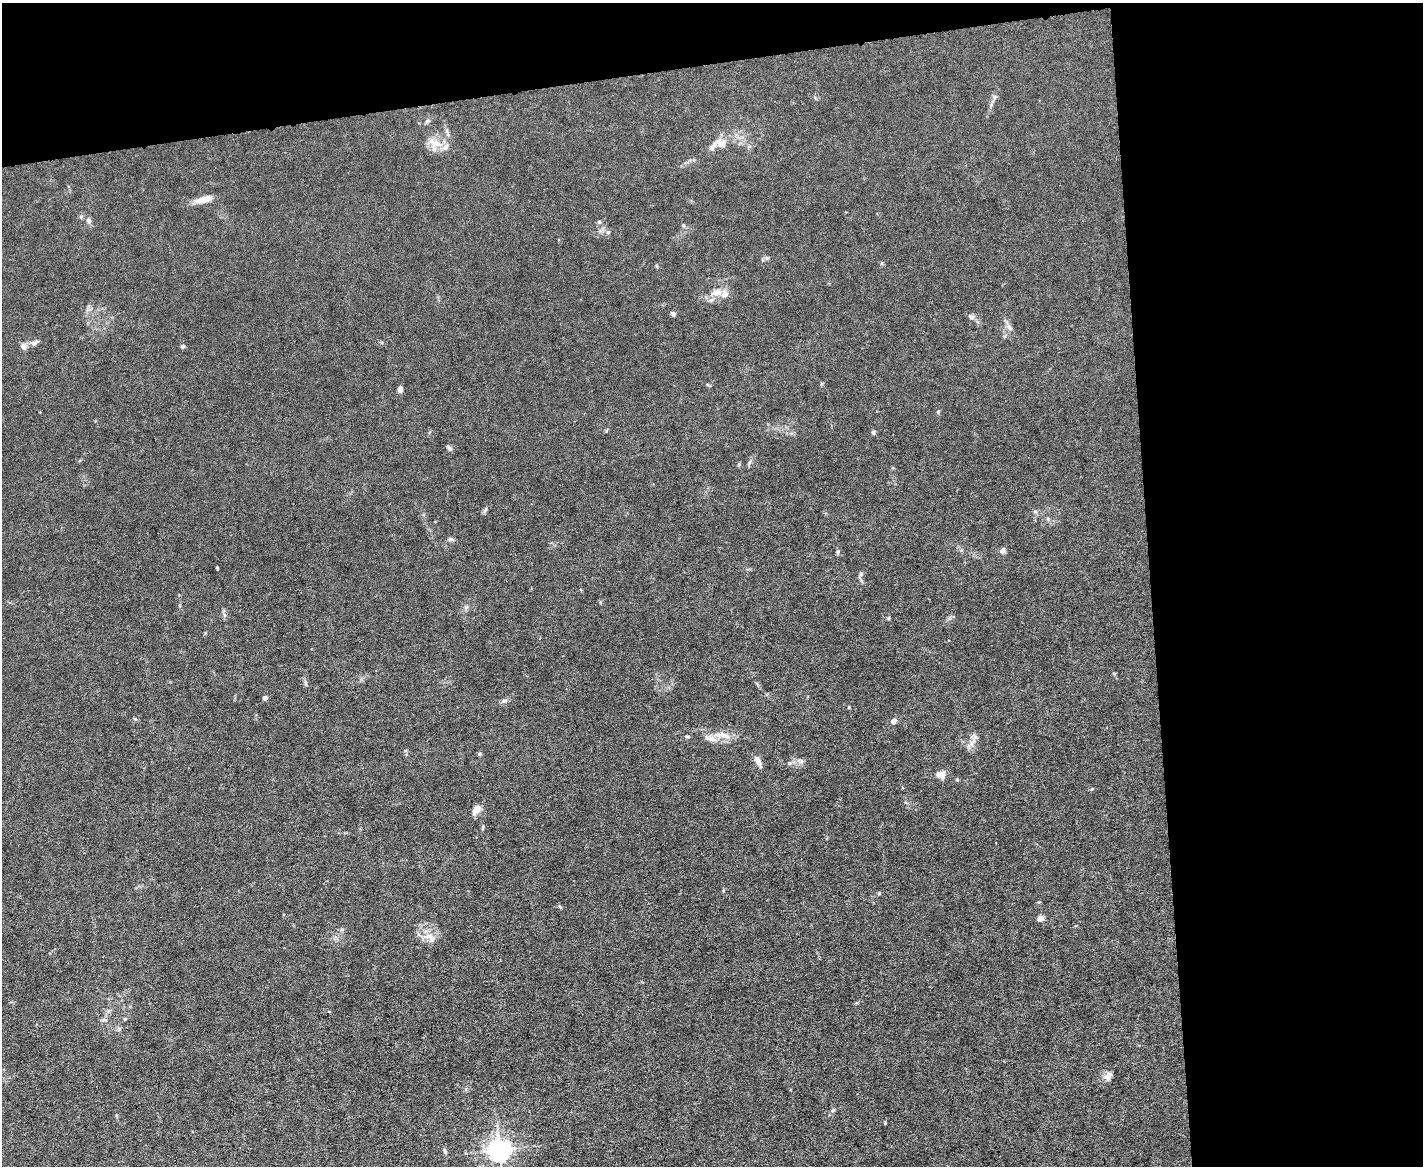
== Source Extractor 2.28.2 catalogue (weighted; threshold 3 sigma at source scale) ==
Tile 3 of 3 x 4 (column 3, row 1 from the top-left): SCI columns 3082-4502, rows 3493-4656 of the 4630 x 4656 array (HDU 1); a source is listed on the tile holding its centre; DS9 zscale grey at full resolution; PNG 1425 x 1168 px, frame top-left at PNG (2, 3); no overlay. Shown black and unused: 25% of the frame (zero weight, under 3 of 6 exposures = <1% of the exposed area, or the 3 px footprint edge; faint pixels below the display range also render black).
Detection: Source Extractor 2.28.2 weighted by HDU 2 'WHT'; one run over the whole footprint, this tile lists its part. Background 0.0197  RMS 0.0027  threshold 0.0112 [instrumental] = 3 sigma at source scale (4.09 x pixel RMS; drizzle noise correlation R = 1.36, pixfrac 0.8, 0.05/0.05 arcsec/px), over >= 5 px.
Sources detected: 50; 4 inside a brighter listed object's ellipse — not listed separately; the other 46 listed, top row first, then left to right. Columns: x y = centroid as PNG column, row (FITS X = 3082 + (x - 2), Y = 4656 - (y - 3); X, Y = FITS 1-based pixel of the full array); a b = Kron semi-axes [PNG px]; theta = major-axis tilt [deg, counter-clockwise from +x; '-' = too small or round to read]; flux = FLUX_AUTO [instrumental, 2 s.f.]
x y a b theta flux
995 97 7 5 43 0.54
427 121 8 5 27 0.51
434 143 22 9 -23 3
720 143 18 10 -12 2.1
203 199 21 7 15 2.9
89 220 7 6 - 0.74
599 222 5 5 - 0.4
683 225 6 4 -19 0.33
608 232 6 4 -17 0.41
882 263 6 4 89 0.3
717 292 14 9 14 2.5
673 314 5 5 - 0.6
971 317 8 6 -23 0.82
1009 326 12 6 -58 1
34 343 11 6 28 0.91
24 346 7 7 - 1.3
183 346 5 4 - 0.58
400 389 7 5 79 0.98
873 432 6 5 - 0.4
449 448 8 5 -38 0.51
739 464 5 4 - 0.29
485 509 6 4 70 0.41
451 539 7 5 -3 0.61
1002 550 8 7 - 0.71
838 552 6 4 88 0.37
217 568 4 2 - 0.36
861 574 7 5 87 0.53
888 618 5 4 - 0.28
305 684 8 4 -89 0.47
265 698 4 4 - 1.2
503 701 7 4 18 0.47
849 707 4 3 - 0.25
893 721 7 6 - 0.96
722 735 27 8 -7 3.2
687 737 7 3 -1 0.33
758 761 12 6 -61 1.6
941 775 11 9 -16 1.6
476 810 12 7 49 1.8
879 893 5 5 - 0.33
560 907 6 3 -19 0.29
1040 918 8 6 32 1
429 937 18 10 -29 2.6
1108 1076 12 8 66 1.4
833 1110 6 4 43 0.39
499 1150 7 7 - 190
445 1151 8 3 -71 0.42
Unlisted compact peaks at least as high as the median listed source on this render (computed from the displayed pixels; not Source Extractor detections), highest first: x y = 938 412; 479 754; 789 763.